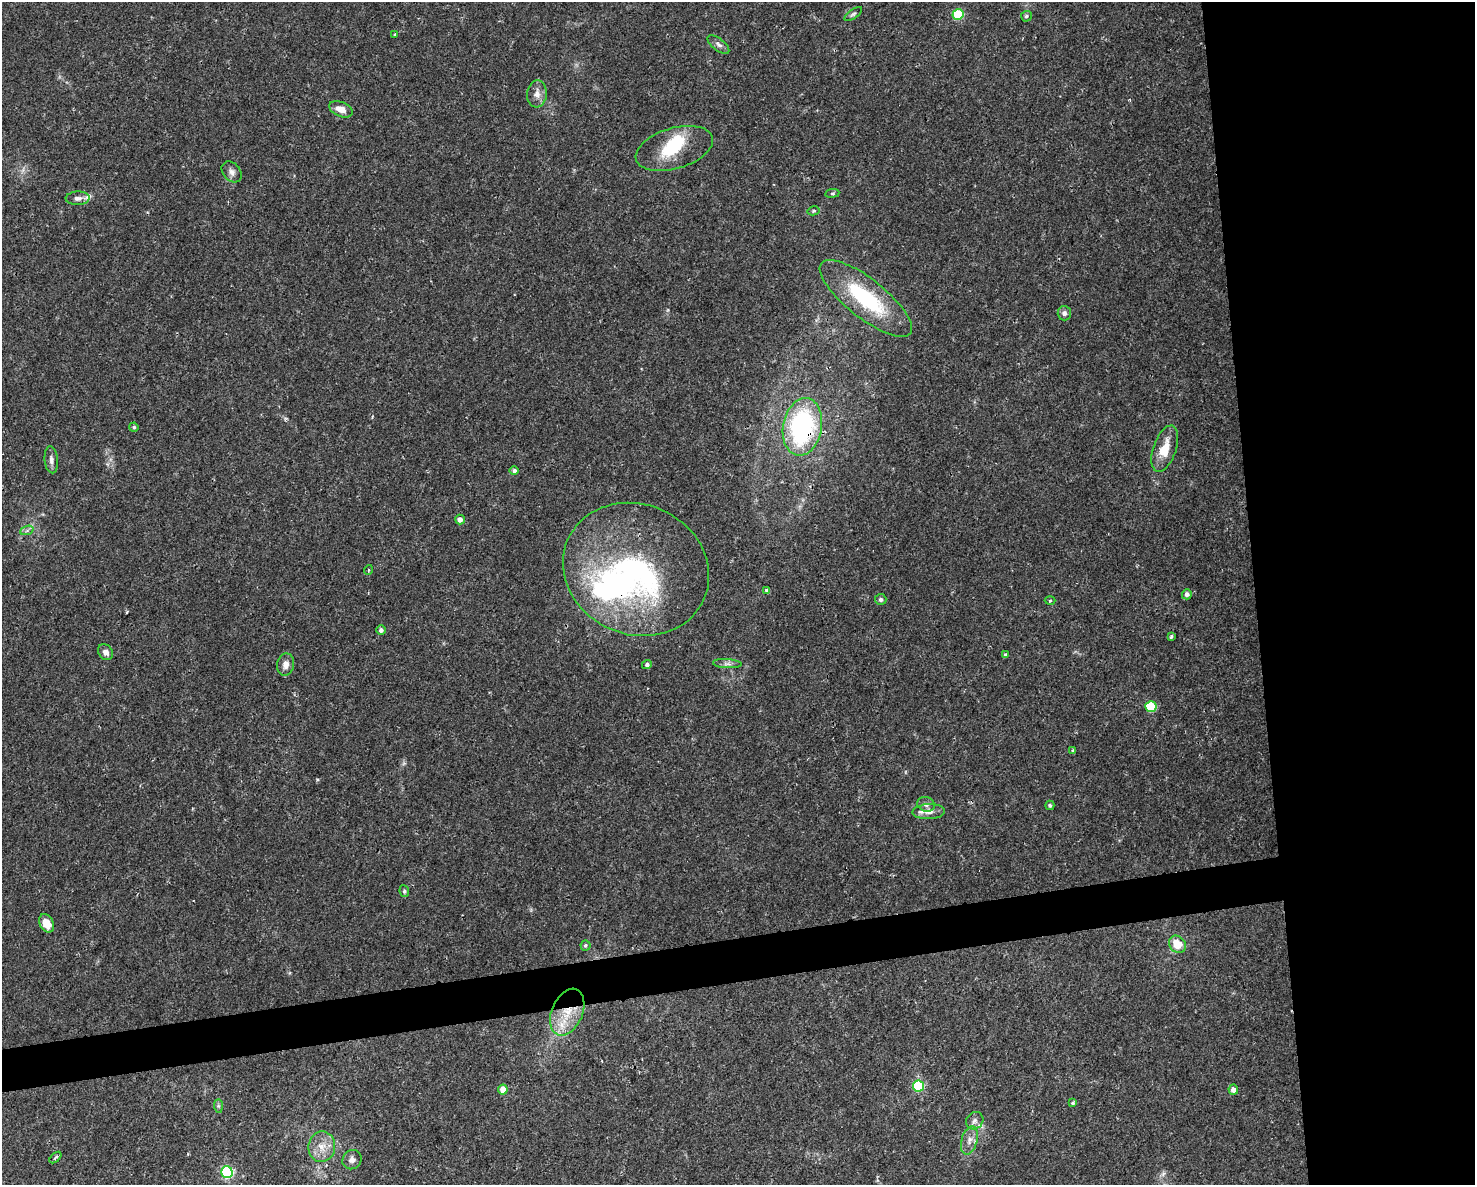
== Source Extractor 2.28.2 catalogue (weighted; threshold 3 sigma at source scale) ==
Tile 6 of 3 x 4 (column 3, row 2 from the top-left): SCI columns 3007-4479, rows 2368-3550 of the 4496 x 4734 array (HDU 1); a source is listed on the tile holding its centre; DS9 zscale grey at full resolution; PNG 1477 x 1187 px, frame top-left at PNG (2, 2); each listed source drawn as its Kron ellipse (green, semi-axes under 4 px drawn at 4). Shown black and unused: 18% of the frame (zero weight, under 2 of 3 exposures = <1% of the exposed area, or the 3 px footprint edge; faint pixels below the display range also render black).
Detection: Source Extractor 2.28.2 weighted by HDU 2 'WHT'; one run over the whole footprint, this tile lists its part. Background 0.0143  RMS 0.0026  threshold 0.0117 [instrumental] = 3 sigma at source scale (4.5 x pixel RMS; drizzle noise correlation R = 1.50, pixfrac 1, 0.0396/0.0396 arcsec/px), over >= 5 px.
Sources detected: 63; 1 too faint to see at this stretch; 4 inside a brighter object's white glare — neither listed nor drawn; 3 inside a brighter listed object's ellipse — not listed separately; the other 55 listed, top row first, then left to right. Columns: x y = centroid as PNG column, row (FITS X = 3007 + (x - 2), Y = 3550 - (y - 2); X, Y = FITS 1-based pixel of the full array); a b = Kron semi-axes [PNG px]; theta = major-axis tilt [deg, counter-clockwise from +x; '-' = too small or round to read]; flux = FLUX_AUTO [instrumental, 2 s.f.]
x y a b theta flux
853 14 10 4 35 0.56
958 15 5 5 - 15
1026 16 5 5 - 0.47
395 34 4 3 - 0.32
718 44 13 6 -38 1
537 94 14 9 84 2
341 109 12 7 -23 2.5
674 148 40 20 17 12
232 172 12 8 -49 1.4
832 193 7 3 8 0.34
78 198 12 7 3 1.2
813 211 6 4 12 0.37
866 298 57 19 -38 22
1064 313 7 6 - 0.89
134 427 4 4 - 0.44
802 427 29 19 79 43
1165 449 24 11 71 5.1
51 460 13 6 -84 1.2
514 470 5 4 - 0.76
460 519 5 5 - 1.4
27 530 7 4 20 0.66
636 569 74 65 -24 67
368 570 5 3 - 0.23
767 591 4 3 - 1
1187 594 5 5 - 0.95
881 599 6 5 - 0.58
1050 601 5 3 - 0.29
381 630 5 4 - 0.92
1171 636 4 3 - 0.89
106 652 8 7 - 1.5
1006 655 4 4 - 0.47
727 664 14 4 -3 0.97
286 665 11 8 80 1.8
647 665 5 4 - 0.69
1151 707 5 5 - 14
1073 750 3 3 - 0.53
926 804 9 7 -19 1
1050 805 5 4 - 0.51
929 812 16 7 2 1.8
404 891 6 5 - 0.51
47 923 10 6 -61 3.4
1177 944 9 7 -48 5.2
585 945 5 5 - 0.47
567 1012 24 15 67 8
918 1086 5 5 - 19
503 1090 5 5 - 3.3
1233 1090 5 5 - 1.8
1073 1103 3 3 - 0.86
218 1106 7 4 -89 0.51
975 1121 9 8 - 1.2
969 1140 14 8 74 1.9
322 1147 15 13 81 3.8
55 1158 7 4 43 0.57
352 1160 10 9 - 1.4
227 1172 6 5 - 32
Overlapping masked pixels (flux is a lower limit): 3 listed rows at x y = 802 427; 636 569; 567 1012